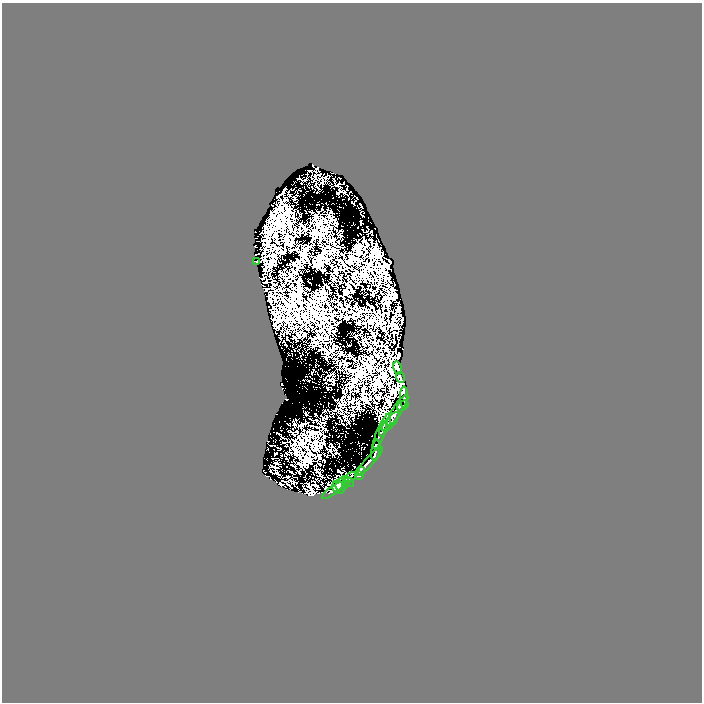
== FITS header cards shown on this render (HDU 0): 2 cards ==
NAXIS1  =                  700
NAXIS2  =                  700

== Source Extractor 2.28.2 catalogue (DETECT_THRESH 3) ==
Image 700 x 700 px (HDU 0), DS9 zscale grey, 1 PNG px = 1 image px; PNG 704 x 704 px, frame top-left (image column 1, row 700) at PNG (2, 3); each listed source drawn as its Kron ellipse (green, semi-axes under 4 px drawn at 4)
Background 1.13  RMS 0.012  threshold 0.0364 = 3 sigma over >= 5 px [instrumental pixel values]
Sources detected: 19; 1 with non-positive FLUX_AUTO (blend fragments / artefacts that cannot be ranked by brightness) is neither listed nor drawn; the other 18 listed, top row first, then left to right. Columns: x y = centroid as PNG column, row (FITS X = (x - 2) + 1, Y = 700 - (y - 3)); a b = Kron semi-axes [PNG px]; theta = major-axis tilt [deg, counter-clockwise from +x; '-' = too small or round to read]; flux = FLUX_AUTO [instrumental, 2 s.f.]
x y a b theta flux
257 262 3 2 - 1
398 368 7 2 -78 1.7
400 377 5 2 - 1.8
404 397 11 3 -90 2.1
403 406 6 2 36 1.9
397 411 17 5 57 5.1
391 422 12 4 49 2.3
385 425 12 4 69 2.8
380 435 15 4 68 3.1
376 450 10 3 82 2.7
369 461 19 2 47 4.8
361 471 5 2 - 1.1
360 475 4 3 - 0.99
350 477 6 2 48 1.1
348 481 6 2 -46 1
342 484 8 6 46 1.6
339 487 7 6 - 1.4
333 491 13 4 37 1.9
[1 non-positive-flux detection neither listed nor drawn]